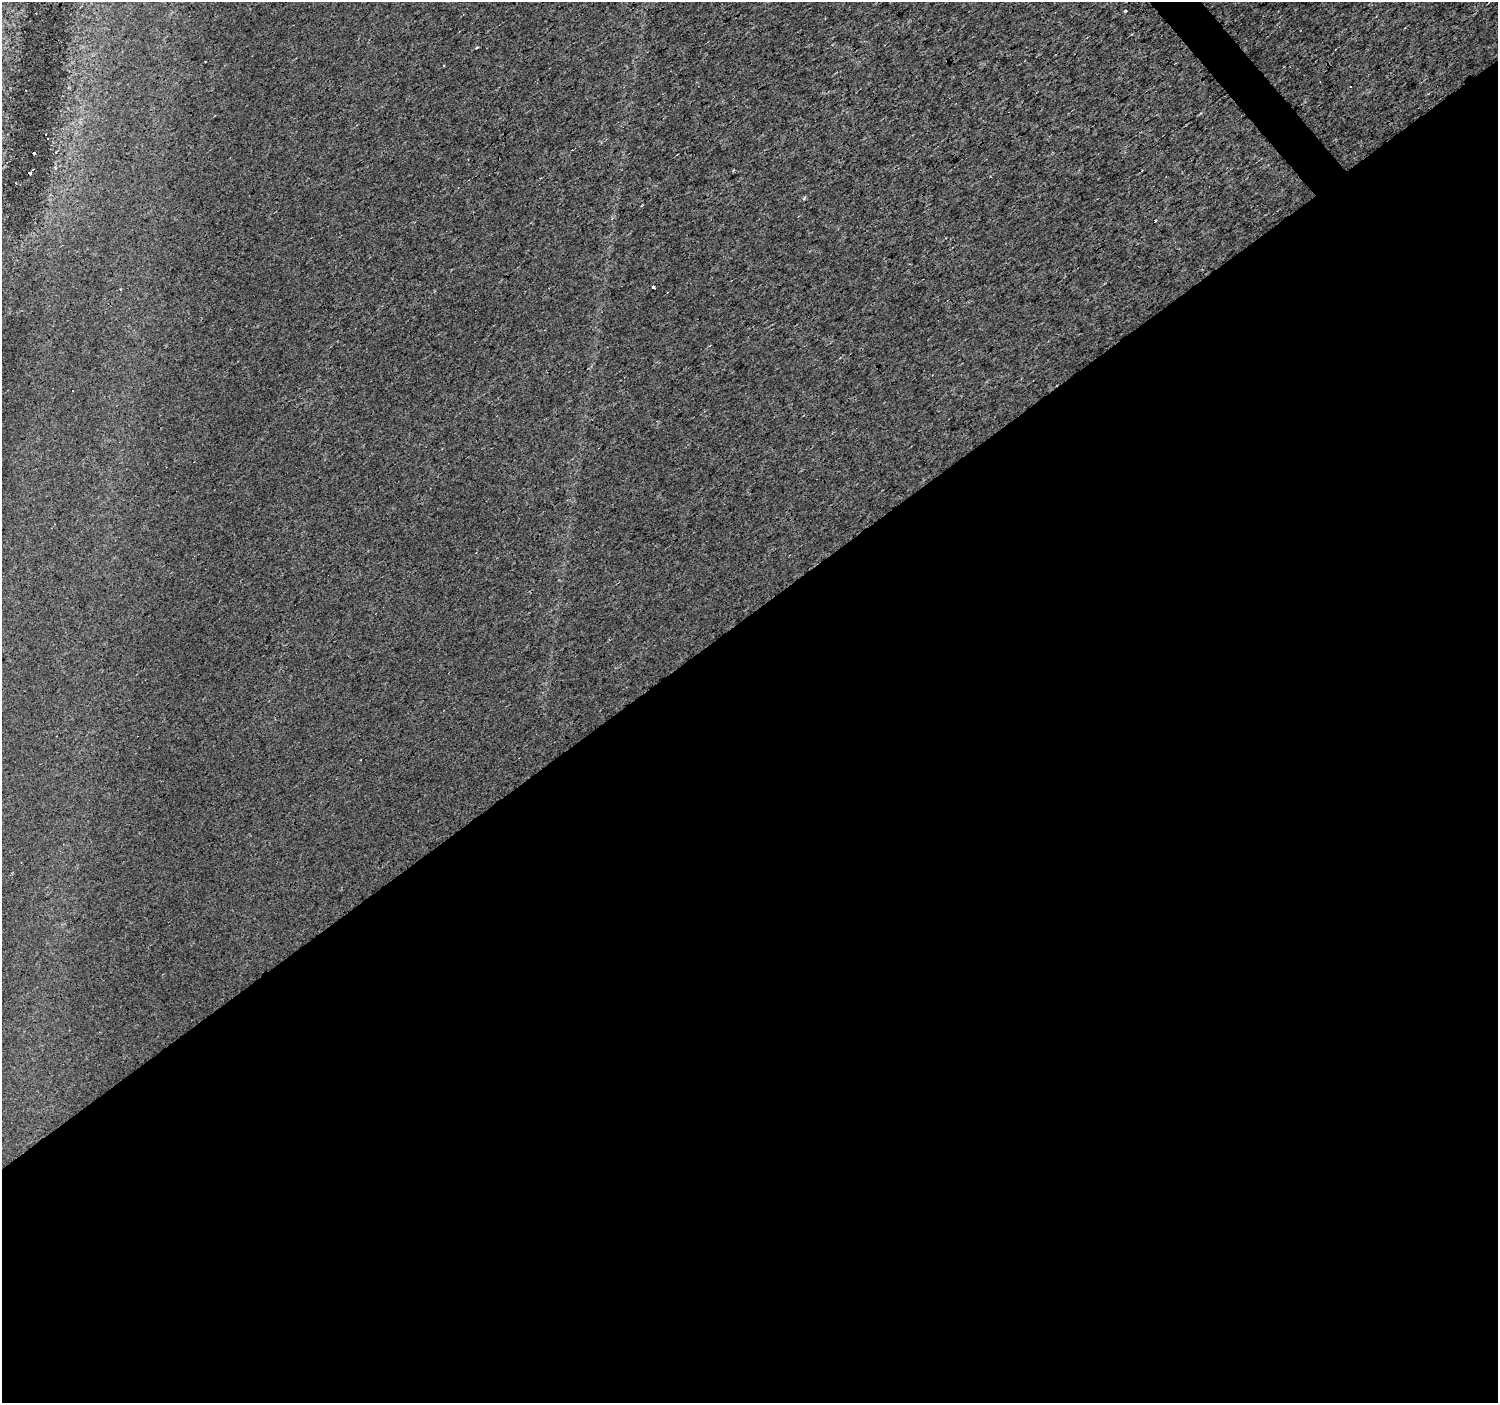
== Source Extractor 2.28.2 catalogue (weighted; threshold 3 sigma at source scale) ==
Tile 15 of 4 x 4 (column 3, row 4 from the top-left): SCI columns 2996-4491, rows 198-1598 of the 5988 x 5937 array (HDU 1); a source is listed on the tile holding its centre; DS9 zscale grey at full resolution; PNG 1500 x 1405 px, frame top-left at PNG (2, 2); no overlay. Shown black and unused: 57% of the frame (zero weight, under 3 of 4 exposures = <1% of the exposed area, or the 3 px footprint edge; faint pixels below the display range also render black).
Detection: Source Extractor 2.28.2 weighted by HDU 2 'WHT'; one run over the whole footprint, this tile lists its part. Background 0.0136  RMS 0.0034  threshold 0.0151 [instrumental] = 3 sigma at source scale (4.5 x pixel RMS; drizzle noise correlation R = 1.50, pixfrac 1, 0.0396/0.0396 arcsec/px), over >= 5 px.
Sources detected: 11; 4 cosmic-ray / hot-pixel residue — not listed; the other 7 listed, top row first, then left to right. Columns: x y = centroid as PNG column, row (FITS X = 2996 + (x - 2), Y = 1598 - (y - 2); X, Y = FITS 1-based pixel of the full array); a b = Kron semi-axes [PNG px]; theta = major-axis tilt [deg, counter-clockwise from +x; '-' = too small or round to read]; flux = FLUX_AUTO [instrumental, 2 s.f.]
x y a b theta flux
1125 11 3 3 - 0.53
33 153 3 3 - 3
33 169 3 2 - 0.6
733 171 3 2 - 0.34
29 173 4 3 - 22
653 287 3 3 - 5.8
120 289 3 2 - 0.37